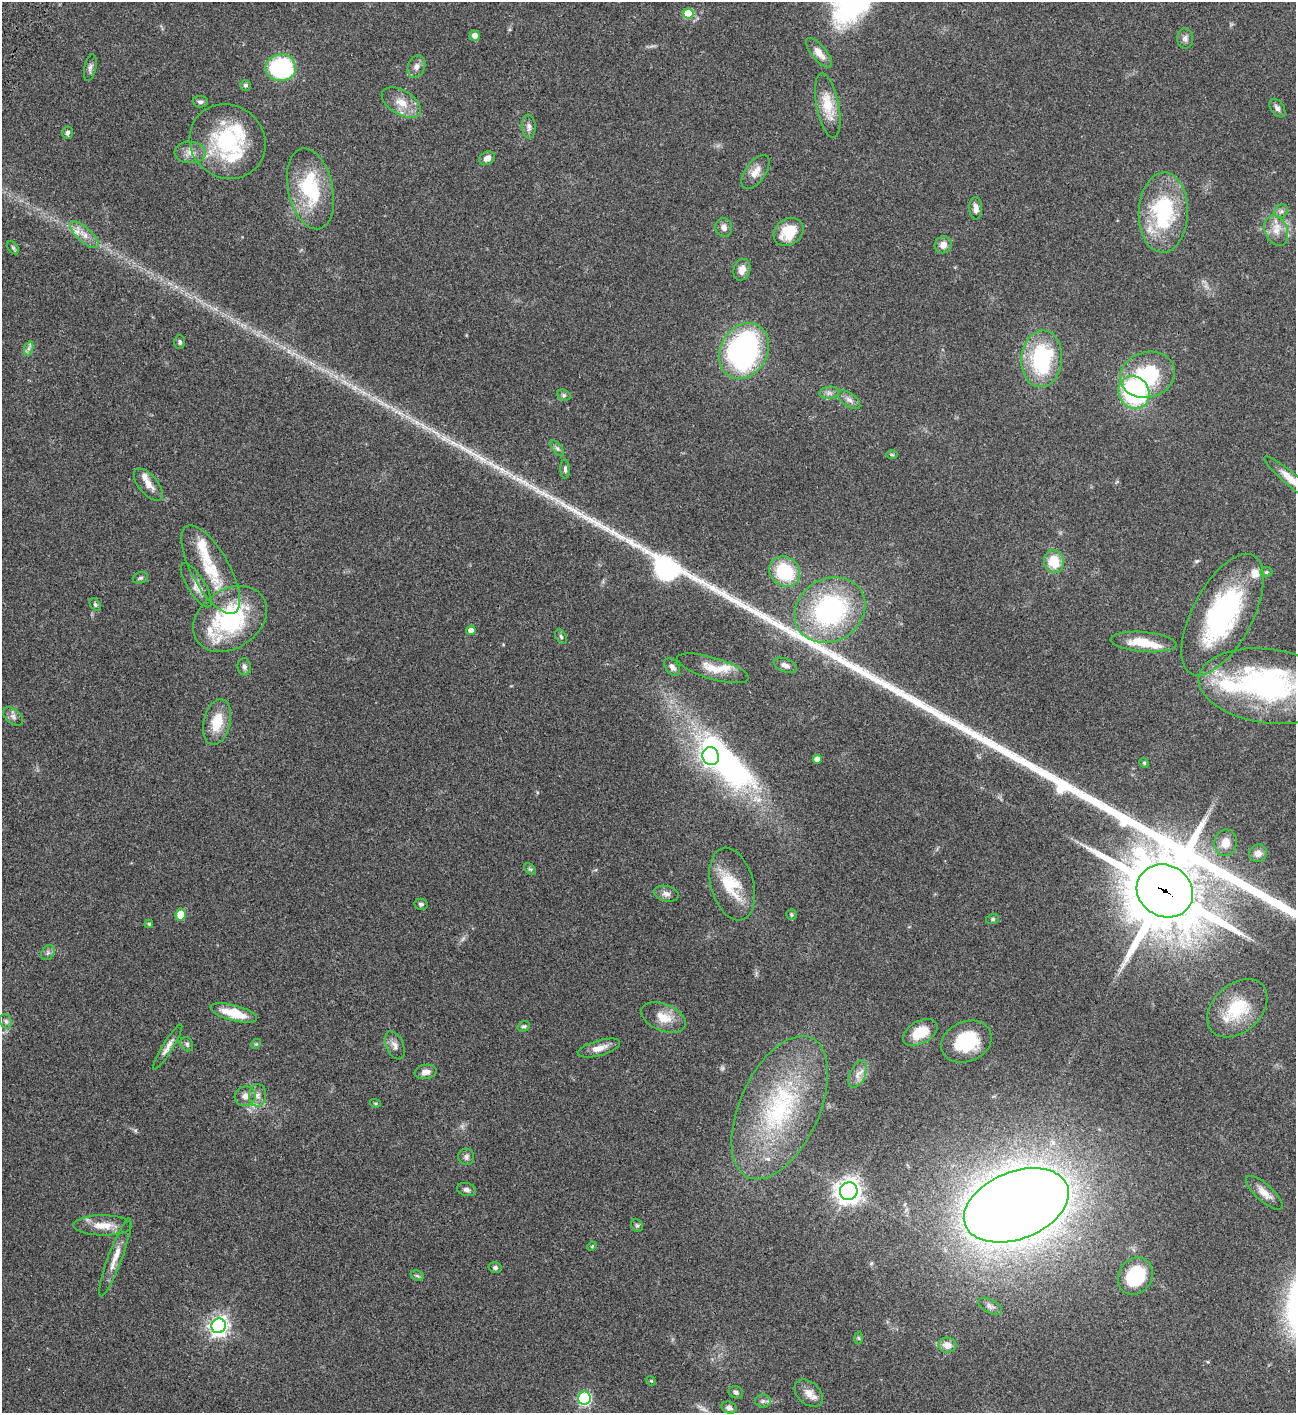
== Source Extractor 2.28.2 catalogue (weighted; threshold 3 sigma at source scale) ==
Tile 11 of 4 x 4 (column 3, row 3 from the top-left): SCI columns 3091-4384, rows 1614-3024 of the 6053 x 6052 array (HDU 1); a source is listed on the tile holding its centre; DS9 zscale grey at full resolution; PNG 1298 x 1415 px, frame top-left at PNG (2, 2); each listed source drawn as its Kron ellipse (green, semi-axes under 4 px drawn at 4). Shown black and unused: <1% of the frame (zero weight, under 3 of 4 exposures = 13% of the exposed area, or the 3 px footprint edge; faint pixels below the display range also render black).
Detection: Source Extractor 2.28.2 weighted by HDU 2 'WHT'; one run over the whole footprint, this tile lists its part. Background 0.0647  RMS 0.0059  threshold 0.0264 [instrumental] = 3 sigma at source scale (4.5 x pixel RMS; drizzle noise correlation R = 1.50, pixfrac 1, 0.05/0.05 arcsec/px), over >= 5 px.
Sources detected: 135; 2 too faint to see at this stretch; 2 inside a brighter object's white glare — neither listed nor drawn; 13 inside a brighter listed object's ellipse — not listed separately; the other 118 listed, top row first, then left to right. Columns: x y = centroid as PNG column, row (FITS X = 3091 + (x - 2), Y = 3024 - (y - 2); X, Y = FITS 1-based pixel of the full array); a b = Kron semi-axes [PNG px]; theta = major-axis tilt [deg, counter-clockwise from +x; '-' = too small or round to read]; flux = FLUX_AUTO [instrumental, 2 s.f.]
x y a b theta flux
688 13 5 5 - 18
475 36 5 5 - 3.5
1185 38 10 8 90 2.2
819 53 18 7 -50 5.5
416 67 11 8 68 3.1
90 68 13 6 78 1.8
281 68 15 13 2 72
246 85 5 5 - 1.2
200 102 7 5 -4 1.5
401 103 21 12 -30 8.6
828 105 33 11 -79 14
1277 108 10 6 -54 2.2
529 126 12 7 -86 2.4
68 133 6 5 - 1.6
227 141 39 36 -38 52
190 152 15 10 -2 5
487 158 8 6 26 3.3
755 172 19 10 54 5.8
310 189 41 22 -78 37
976 208 11 6 -89 3.3
1281 211 7 6 - 1.5
1163 212 40 24 88 53
724 227 9 8 - 2.9
1276 231 16 11 -67 6.1
788 232 16 13 37 14
84 235 18 7 -43 5.3
943 245 9 8 - 3.7
13 248 7 4 -53 0.9
742 270 11 8 74 4
180 342 7 5 -89 1.1
29 348 7 4 72 1.4
744 351 29 23 60 130
1042 359 28 20 84 56
1147 375 28 22 16 39
1134 392 17 15 -57 78
829 393 9 6 8 1.9
564 395 7 5 -21 1.1
849 400 13 6 -37 2.7
557 448 9 4 -54 1.4
892 455 5 3 - 0.6
565 469 9 4 -90 1.4
1292 480 36 6 -40 9.2
148 484 19 9 -50 5.1
1054 562 11 10 - 13
211 570 50 19 -61 27
785 572 16 14 -42 29
1266 572 6 5 - 0.97
140 578 8 5 16 1.3
196 585 25 8 -58 5.1
95 605 7 5 -50 0.94
830 610 37 31 32 88
1222 615 67 30 62 96
230 619 40 29 34 61
471 630 5 4 - 4
561 636 8 5 -63 1.2
1143 642 33 10 -5 13
785 665 12 6 -23 2.8
244 667 8 6 -82 1.6
672 667 10 6 -54 2.5
713 668 37 11 -17 10
1268 686 70 37 -7 130
13 716 11 7 -38 2.2
217 722 23 13 76 13
711 756 9 8 - 210
817 759 4 4 - 3.3
1144 763 5 4 - 0.68
1225 843 13 11 80 5.9
1258 853 9 8 - 3.8
530 869 7 4 -43 0.87
732 884 37 21 -75 19
1165 891 29 25 -30 5800
666 894 12 7 -13 2.7
421 904 6 5 - 1.3
180 915 6 5 - 13
791 915 5 5 - 0.93
993 919 6 5 - 0.97
149 924 4 4 - 0.71
48 953 8 6 55 1.6
1237 1008 34 24 42 26
234 1013 24 8 -16 15
663 1017 23 13 -22 9.5
6 1021 7 5 -69 1.4
524 1026 6 5 - 1.1
920 1032 19 11 29 13
966 1042 26 20 23 27
187 1044 7 6 - 1.3
256 1044 5 4 - 0.67
395 1045 15 8 -66 3.4
168 1047 26 5 59 3.9
599 1048 22 7 16 5.3
426 1072 11 7 9 3.8
858 1074 15 7 65 3.7
258 1095 11 8 85 3.4
245 1096 10 9 - 3.8
375 1103 5 3 - 0.59
780 1108 77 39 65 82
466 1157 8 8 - 1.8
467 1190 9 6 -13 2
849 1191 9 9 - 480
1264 1193 23 8 -42 5.5
1016 1205 55 33 22 1600
103 1225 29 10 -1 8.8
637 1225 7 5 -67 0.94
592 1246 5 4 - 0.5
115 1257 41 7 70 7.3
495 1268 6 5 - 1.2
417 1276 7 5 -29 0.97
1135 1276 20 16 60 36
990 1306 13 6 -28 1.9
219 1326 7 7 - 280
859 1338 6 4 -88 0.78
947 1345 9 7 -6 5.2
651 1381 5 4 - 0.55
736 1392 7 6 - 1.4
809 1393 16 11 -43 5.1
584 1398 6 6 - 81
763 1401 8 6 0 1.6
729 1408 7 6 - 1.8
Overlapping masked pixels (flux is a lower limit): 1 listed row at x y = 1165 891
Isophote crosses this tile's border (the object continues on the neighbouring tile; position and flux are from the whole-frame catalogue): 2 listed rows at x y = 1292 480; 1268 686
Unlisted compact peaks at least as high as the median listed source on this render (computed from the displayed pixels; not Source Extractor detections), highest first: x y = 701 581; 481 458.